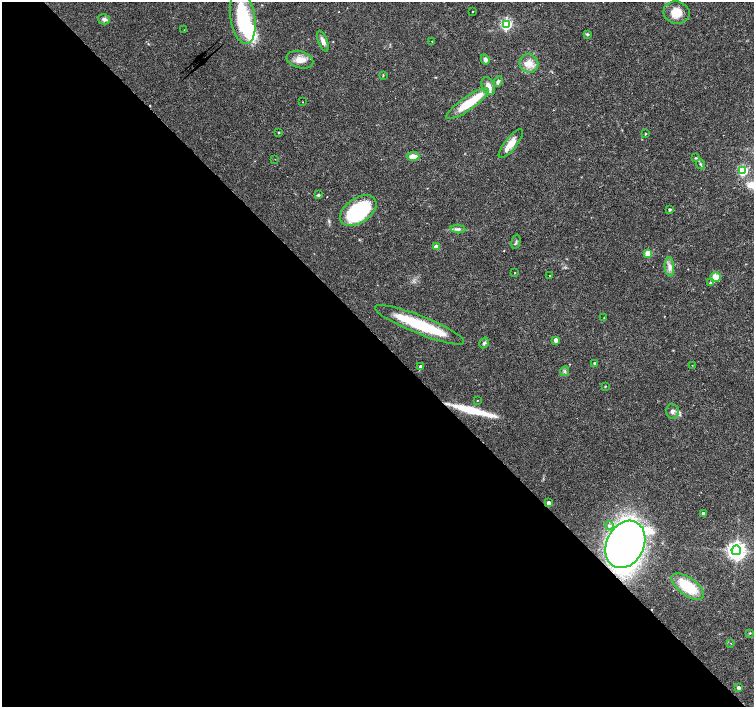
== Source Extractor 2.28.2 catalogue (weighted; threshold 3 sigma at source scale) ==
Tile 9 of 4 x 4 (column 1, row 3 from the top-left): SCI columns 10-1513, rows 1624-3032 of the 6027 x 6001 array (HDU 1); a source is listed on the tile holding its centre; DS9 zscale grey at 2 x 2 block average (1 PNG px = mean of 2 x 2 image px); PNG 756 x 709 px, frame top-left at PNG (2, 2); each listed source drawn as its Kron ellipse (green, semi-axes under 4 px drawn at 4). Shown black and unused: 52% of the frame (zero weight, under 3 of 6 exposures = <1% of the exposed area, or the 3 px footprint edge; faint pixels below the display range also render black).
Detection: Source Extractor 2.28.2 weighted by HDU 2 'WHT'; one run over the whole footprint, this tile lists its part. Background 0.0188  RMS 0.0016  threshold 0.00671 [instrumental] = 3 sigma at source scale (4.09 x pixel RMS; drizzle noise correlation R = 1.36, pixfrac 0.8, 0.0396/0.0396 arcsec/px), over >= 5 px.
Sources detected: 66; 3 inside a brighter object's white glare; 2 cosmic-ray / hot-pixel residue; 1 long thin detection or spike segment (spike, bleed or trail) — neither listed nor drawn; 3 inside a brighter listed object's ellipse — not listed separately; the other 57 listed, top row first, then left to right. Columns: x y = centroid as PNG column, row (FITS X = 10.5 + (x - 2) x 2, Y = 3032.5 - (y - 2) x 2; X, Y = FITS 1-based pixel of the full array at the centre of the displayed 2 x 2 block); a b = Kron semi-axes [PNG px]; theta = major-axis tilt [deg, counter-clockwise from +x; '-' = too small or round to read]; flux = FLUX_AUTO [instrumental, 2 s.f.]
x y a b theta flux
472 12 2 2 - 0.33
676 13 13 11 -11 5.3
243 17 27 12 -81 28
104 19 6 5 - 1
506 24 4 4 - 54
184 30 2 2 - 0.18
587 34 4 3 - 0.53
323 41 11 4 -68 1.8
432 41 2 2 - 0.2
485 59 5 4 - 1
300 60 14 8 -15 3.4
529 63 9 9 - 3.5
383 75 3 2 - 0.23
498 82 5 3 - 1.1
488 86 9 6 -68 2.3
303 102 2 2 - 0.16
467 104 25 7 35 12
278 132 2 2 - 0.32
645 134 3 2 - 0.27
511 144 18 6 52 4.7
413 156 6 4 2 3.5
695 158 3 3 - 0.37
275 159 2 2 - 0.16
700 164 5 3 - 0.45
743 171 3 3 - 34
318 195 3 3 - 0.52
670 209 2 2 - 0.67
358 211 20 12 35 32
458 229 7 4 -4 0.96
516 242 7 2 77 0.47
436 247 3 3 - 3.3
648 253 3 3 - 6.6
669 267 9 4 -86 1.6
515 273 2 2 - 0.26
550 275 2 2 - 0.19
716 277 5 5 - 3.5
710 283 3 3 - 0.37
604 318 3 2 - 0.27
419 325 48 9 -22 22
556 340 3 3 - 3.6
484 343 5 3 - 0.63
595 363 2 2 - 1.1
692 365 2 2 - 0.12
420 367 3 3 - 1.2
564 371 5 4 - 0.71
605 386 2 2 - 0.25
477 400 2 2 - 0.23
673 411 7 6 - 1.4
549 503 3 3 - 3.1
703 513 2 2 - 0.99
609 526 4 4 - 0.87
625 544 24 18 64 190
736 550 5 4 - 190
688 587 19 9 -36 14
750 633 3 2 - 0.25
731 643 2 2 - 0.13
739 688 3 2 - 1.7
Overlapping masked pixels (flux is a lower limit): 1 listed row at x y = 625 544
Isophote crosses this tile's border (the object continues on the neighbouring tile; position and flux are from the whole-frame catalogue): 1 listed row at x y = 243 17